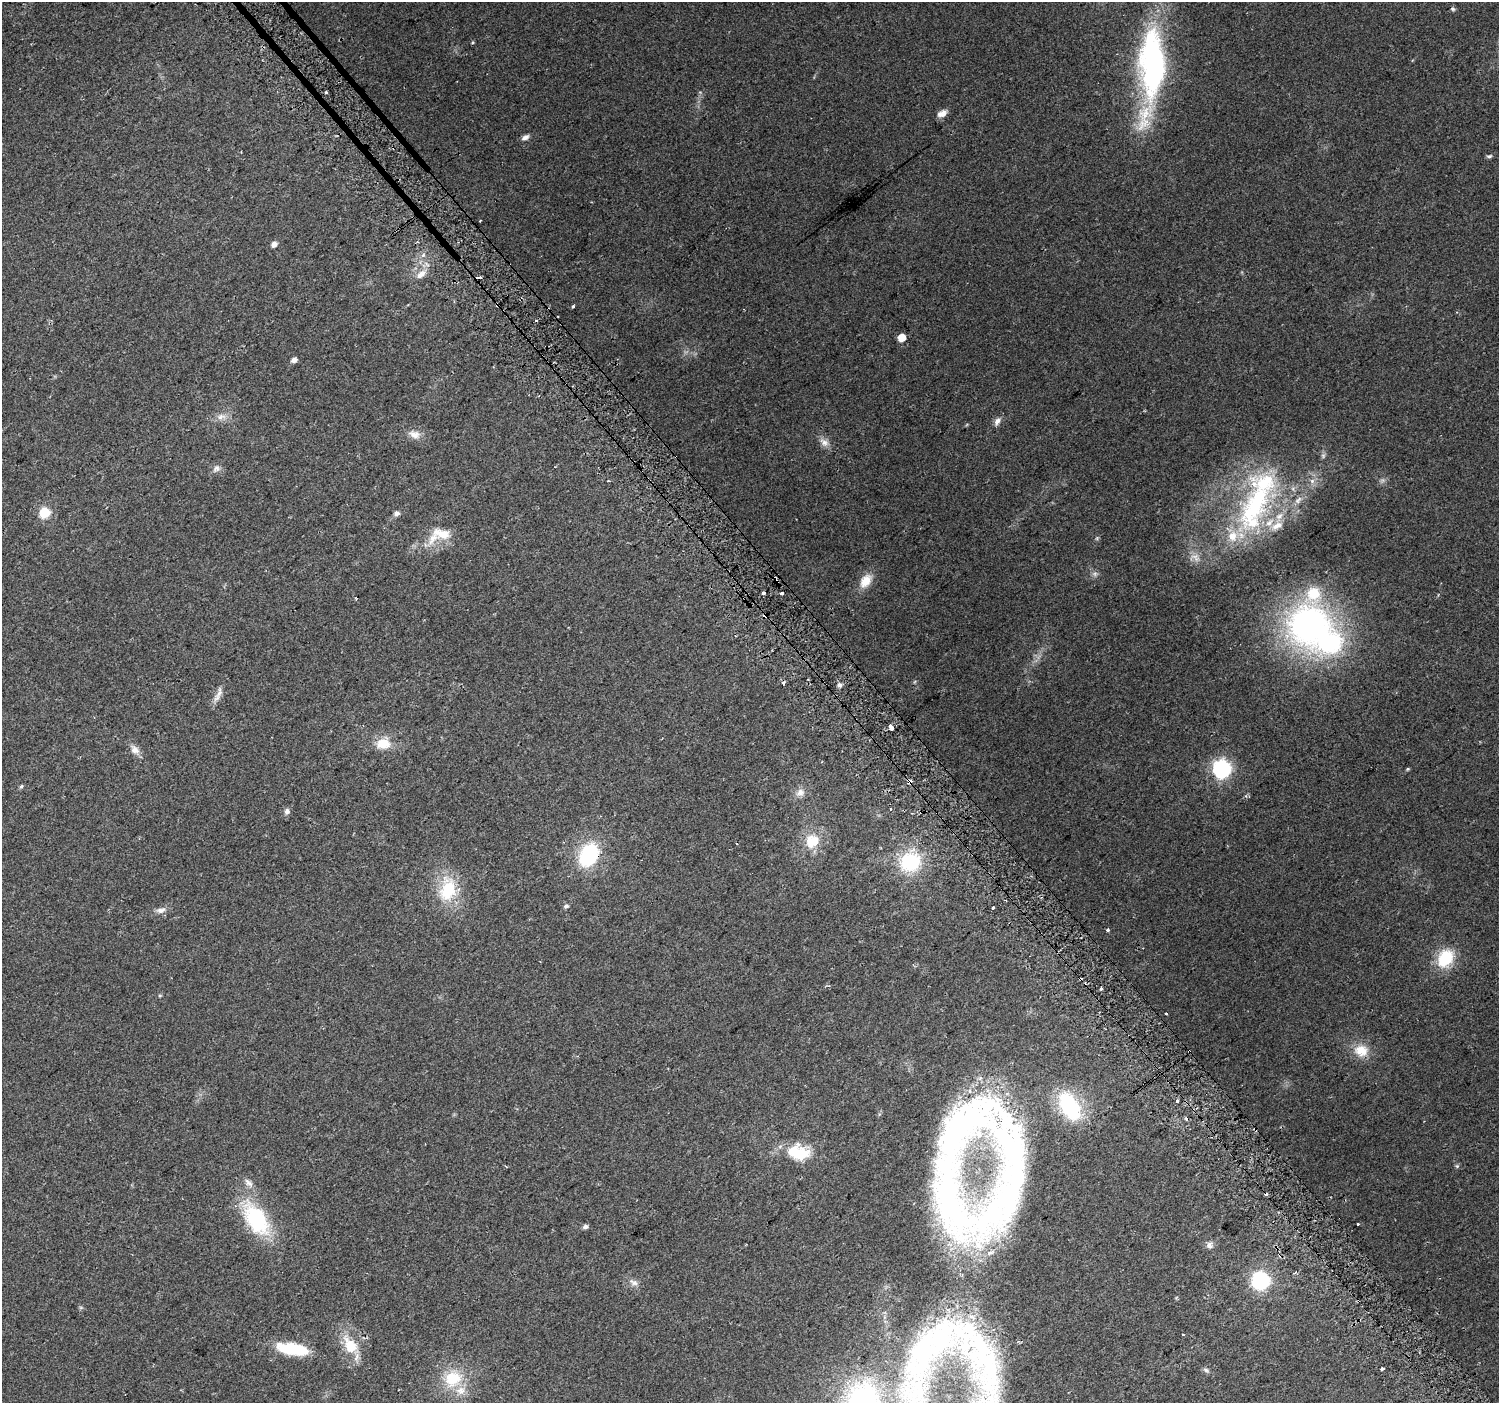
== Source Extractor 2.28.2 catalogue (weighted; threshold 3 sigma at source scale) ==
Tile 6 of 4 x 4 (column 2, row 2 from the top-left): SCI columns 1530-3026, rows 3023-4423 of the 6047 x 5984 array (HDU 1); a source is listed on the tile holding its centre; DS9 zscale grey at full resolution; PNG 1501 x 1405 px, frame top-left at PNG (2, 2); no overlay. Shown black and unused: <1% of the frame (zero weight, under 2 of 3 exposures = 2% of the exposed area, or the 3 px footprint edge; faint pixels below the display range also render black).
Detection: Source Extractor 2.28.2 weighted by HDU 2 'WHT'; one run over the whole footprint, this tile lists its part. Background 0.0578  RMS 0.011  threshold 0.0499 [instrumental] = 3 sigma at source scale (4.5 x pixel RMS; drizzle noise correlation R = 1.50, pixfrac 1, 0.0396/0.0396 arcsec/px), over >= 5 px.
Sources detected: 112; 1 too faint to see at this stretch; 2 inside a brighter object's white glare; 13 cosmic-ray / hot-pixel residue — not listed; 16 inside a brighter listed object's ellipse — not listed separately; the other 80 listed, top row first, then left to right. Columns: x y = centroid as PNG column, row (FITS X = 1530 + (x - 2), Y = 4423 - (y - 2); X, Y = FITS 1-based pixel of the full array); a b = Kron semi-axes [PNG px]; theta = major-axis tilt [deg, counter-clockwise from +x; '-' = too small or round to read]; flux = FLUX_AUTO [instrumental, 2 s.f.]
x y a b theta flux
1453 9 6 5 - 2
1152 64 78 28 -90 280
326 92 3 3 - 1.5
942 113 11 7 29 7.3
525 137 10 6 30 4.4
1489 156 8 4 14 2.2
274 244 5 4 - 7.7
423 255 5 5 - 2.2
421 274 14 8 37 9.1
480 277 3 2 - 2.8
573 306 3 3 - 2.7
902 337 5 5 - 26
293 360 5 4 - 6.1
221 417 14 9 1 7.9
997 421 11 7 54 5.6
414 434 17 10 -18 9.7
824 442 14 9 -43 7.8
1323 455 8 6 71 2.5
216 469 12 9 40 5.4
1312 481 7 6 - 3.8
1298 500 13 7 46 6.5
1255 505 83 33 60 180
44 513 6 6 - 69
396 513 8 6 24 3.7
441 534 24 12 -15 21
1097 538 6 4 72 1.5
1195 557 16 12 -13 11
1095 574 7 6 - 3.1
776 580 6 3 -75 19
866 581 18 12 53 17
764 593 3 3 - 9.2
1310 625 40 38 34 380
839 685 7 5 -21 2.8
218 694 24 7 67 7.7
891 727 4 3 - 69
383 743 16 13 6 22
135 750 13 10 -33 7.3
1222 769 7 7 - 400
1408 769 5 4 - 1.3
910 782 4 4 - 19
21 786 6 4 50 1.8
800 793 13 10 30 7.7
287 811 7 6 - 4.1
812 841 21 18 30 28
736 844 3 2 - 1.6
588 855 23 16 60 91
910 862 29 26 20 63
448 890 34 22 79 52
566 906 5 5 - 3.2
993 908 3 3 - 5.5
161 910 14 7 9 6
1108 929 3 3 - 10
1445 958 22 17 60 41
1080 979 3 3 - 2.8
1101 989 3 3 - 4.1
160 995 6 3 19 1.2
1166 1013 3 2 - 1.6
1189 1051 3 2 - 1.2
1361 1051 20 16 -15 21
1177 1101 4 4 - 2.8
963 1127 142 51 61 400
1255 1129 5 4 - 1.8
800 1154 24 20 -12 39
1457 1166 6 5 - 1.6
248 1183 15 7 -44 6.5
1010 1194 175 58 57 390
256 1219 40 21 -57 98
1358 1224 3 3 - 4.1
585 1227 5 5 - 3.9
1209 1245 10 8 75 5.1
1295 1272 4 4 - 1.4
1260 1281 7 7 - 390
633 1282 14 8 -27 6.2
1182 1335 3 3 - 2.1
349 1344 23 18 -61 28
932 1344 138 56 50 410
292 1349 37 13 -10 48
1382 1369 4 3 - 3.1
1206 1370 10 6 -24 2.9
453 1379 25 21 37 43
Overlapping masked pixels (flux is a lower limit): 6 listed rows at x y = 776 580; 910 782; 588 855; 1080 979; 1189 1051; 1255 1129